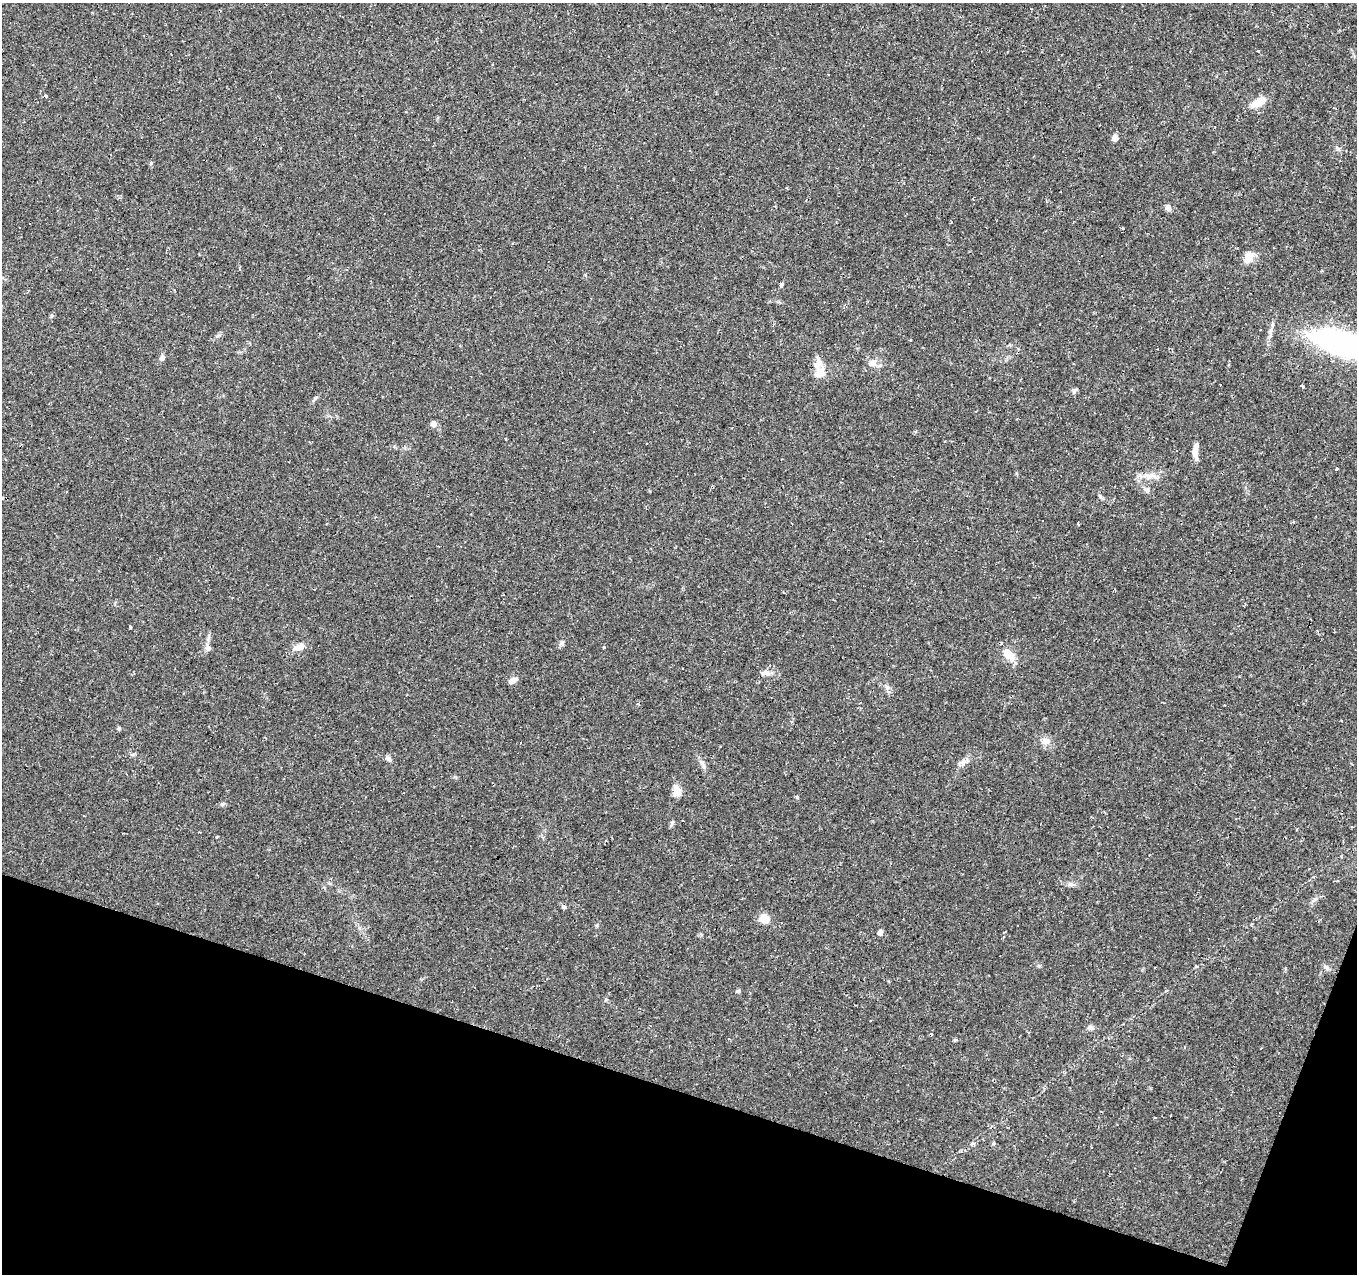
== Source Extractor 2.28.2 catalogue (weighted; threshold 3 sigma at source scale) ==
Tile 15 of 4 x 4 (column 3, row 4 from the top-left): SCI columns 2710-4064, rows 211-1482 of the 5423 x 5573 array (HDU 1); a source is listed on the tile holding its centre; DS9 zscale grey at full resolution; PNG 1359 x 1276 px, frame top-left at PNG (2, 3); no overlay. Shown black and unused: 16% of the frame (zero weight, under 2 of 3 exposures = <1% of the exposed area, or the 3 px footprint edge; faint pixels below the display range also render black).
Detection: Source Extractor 2.28.2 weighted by HDU 2 'WHT'; one run over the whole footprint, this tile lists its part. Background 0.0479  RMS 0.0037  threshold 0.0166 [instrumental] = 3 sigma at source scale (4.5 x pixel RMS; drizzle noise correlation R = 1.50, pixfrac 1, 0.0396/0.0396 arcsec/px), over >= 5 px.
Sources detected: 63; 10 cosmic-ray / hot-pixel residue — not listed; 2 inside a brighter listed object's ellipse — not listed separately; the other 51 listed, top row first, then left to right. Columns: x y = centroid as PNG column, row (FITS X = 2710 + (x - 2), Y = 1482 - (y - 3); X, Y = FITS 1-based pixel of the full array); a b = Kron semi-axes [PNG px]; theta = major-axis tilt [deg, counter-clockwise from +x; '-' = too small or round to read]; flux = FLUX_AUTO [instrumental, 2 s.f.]
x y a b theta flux
1258 51 3 2 - 0.5
45 96 4 3 - 3.7
1260 101 25 9 18 3.9
1115 138 5 5 - 3.5
1168 207 8 6 -42 1.5
1249 257 14 9 58 4.2
781 285 3 3 - 85
52 316 6 4 0 0.45
1343 344 49 16 -16 130
162 358 7 6 - 1.3
872 363 12 10 16 3
819 372 18 14 -84 5
1220 384 3 3 - 1.6
1302 386 3 3 - 4
1074 391 7 5 -71 0.88
315 398 7 4 45 0.62
433 423 8 7 - 1.2
1195 452 18 7 -83 2.5
1336 469 3 3 - 2.6
1150 476 17 7 4 3.4
1147 490 7 5 -45 0.88
1100 496 6 4 -88 0.54
1042 521 2 2 - 0.35
130 627 3 3 - 3.2
562 642 6 5 - 0.71
298 647 14 8 22 3
604 647 3 3 - 0.39
208 648 9 7 -58 1.5
1009 655 17 10 -46 5.5
767 673 11 7 -13 1.7
513 680 11 6 30 1.8
119 729 5 5 - 0.61
1046 741 10 9 - 2.7
388 758 9 6 -38 1.1
963 762 10 6 69 1.7
677 791 13 9 -84 3.5
223 804 6 4 89 0.55
672 823 8 4 89 0.68
217 837 3 3 - 0.75
1069 884 7 4 70 0.66
564 907 5 5 - 0.6
764 918 11 11 - 3.8
880 932 5 4 - 2
1326 967 9 5 -28 1
738 991 6 4 31 0.61
1090 1028 8 6 -6 1.2
931 1034 4 3 - 0.32
729 1039 4 3 - 0.41
955 1040 5 4 - 0.4
1155 1118 3 2 - 0.32
972 1144 7 4 29 0.79
Overlapping masked pixels (flux is a lower limit): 1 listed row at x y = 1343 344
Isophote crosses this tile's border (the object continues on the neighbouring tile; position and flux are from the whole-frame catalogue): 1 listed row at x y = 1343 344
Unlisted compact peaks at least as high as the median listed source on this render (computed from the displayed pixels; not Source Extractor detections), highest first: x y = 797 797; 702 762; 151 163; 1315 899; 1338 149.